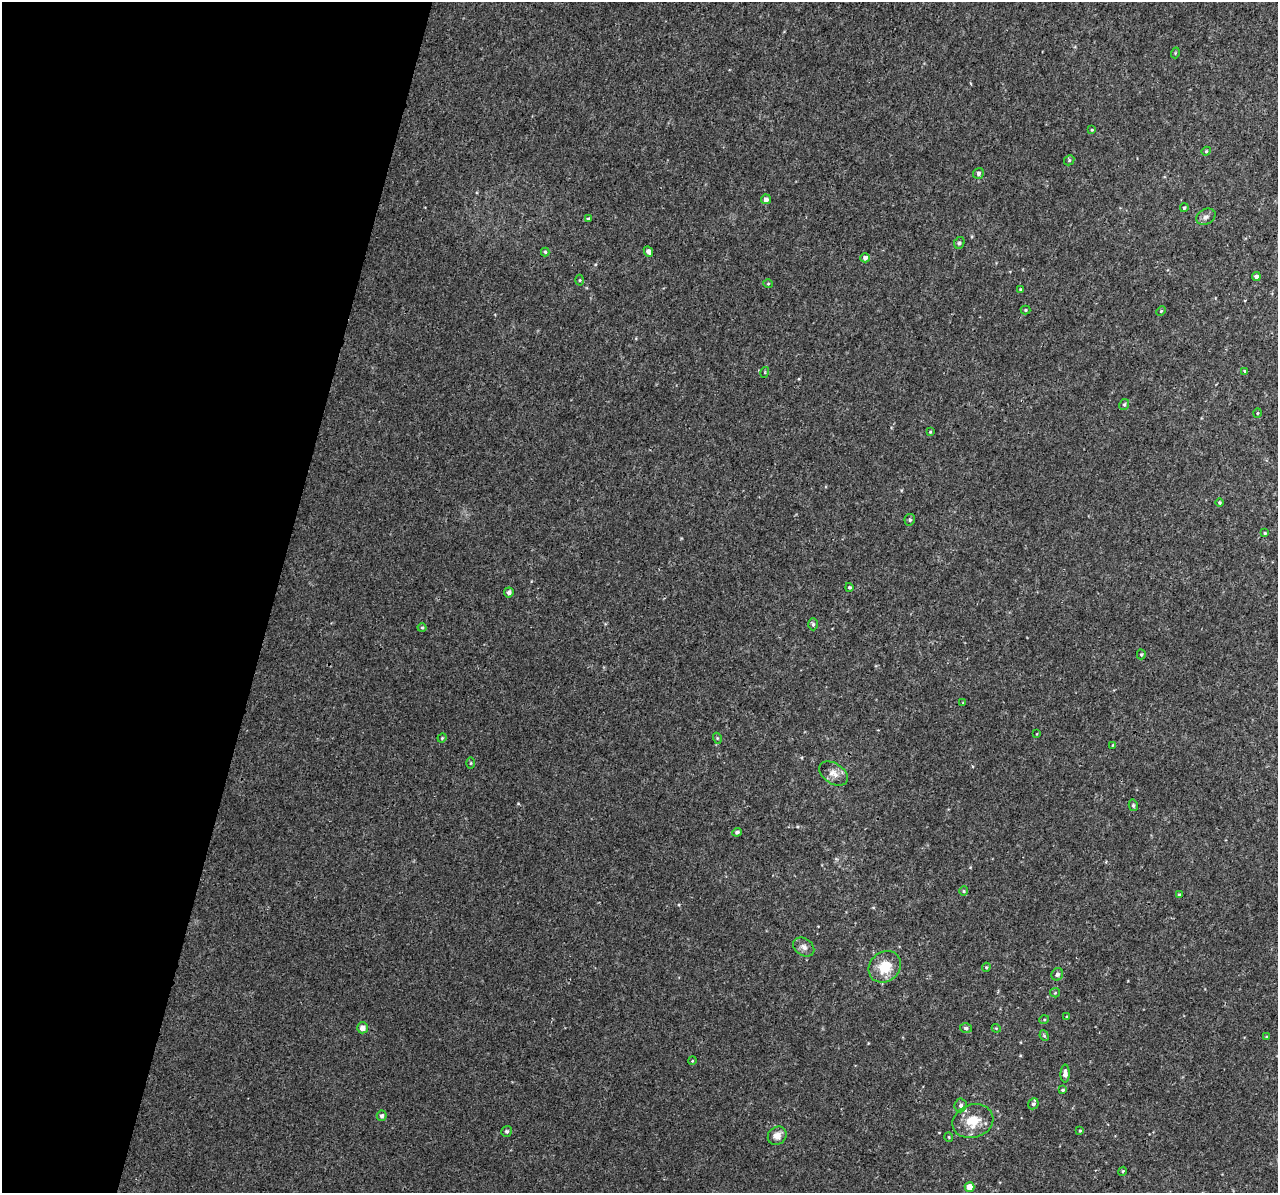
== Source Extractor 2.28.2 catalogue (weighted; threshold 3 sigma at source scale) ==
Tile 9 of 4 x 4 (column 1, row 3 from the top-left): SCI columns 40-1315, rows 1567-2757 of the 5158 x 5405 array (HDU 1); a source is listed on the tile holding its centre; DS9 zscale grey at full resolution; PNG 1280 x 1195 px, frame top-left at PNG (2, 2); each listed source drawn as its Kron ellipse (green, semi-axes under 4 px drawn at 4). Shown black and unused: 21% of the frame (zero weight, under 3 of 4 exposures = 4% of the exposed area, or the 3 px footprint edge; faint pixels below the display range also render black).
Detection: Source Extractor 2.28.2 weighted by HDU 2 'WHT'; one run over the whole footprint, this tile lists its part. Background 0.00189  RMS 0.0026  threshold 0.0118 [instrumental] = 3 sigma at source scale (4.5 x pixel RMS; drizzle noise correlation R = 1.50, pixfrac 1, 0.0396/0.0396 arcsec/px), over >= 5 px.
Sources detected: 68; all 68 listed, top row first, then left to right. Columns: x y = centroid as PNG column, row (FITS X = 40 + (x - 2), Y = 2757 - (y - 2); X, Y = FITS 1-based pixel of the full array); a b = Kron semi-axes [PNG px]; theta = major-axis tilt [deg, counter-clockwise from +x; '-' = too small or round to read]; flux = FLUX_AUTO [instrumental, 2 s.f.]
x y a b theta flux
1175 53 5 3 - 0.23
1092 130 4 3 - 0.25
1206 151 4 4 - 0.32
1069 160 5 4 - 0.36
978 173 6 5 - 0.64
766 199 5 5 - 1.1
1184 208 4 3 - 0.39
1206 217 10 7 29 0.96
588 219 4 3 - 0.29
959 243 6 5 - 0.49
648 251 5 4 - 1.3
545 252 4 4 - 0.35
865 258 4 4 - 1
1256 276 4 4 - 0.79
580 280 5 3 - 0.27
768 284 5 3 - 0.26
1021 290 4 3 - 0.43
1026 310 5 4 - 0.31
1161 311 5 3 - 0.25
1245 371 4 3 - 0.28
765 372 5 3 - 0.24
1124 405 5 4 - 0.48
1257 413 5 3 - 0.24
930 432 3 3 - 0.24
1219 502 4 4 - 0.34
910 520 6 5 - 0.43
1265 533 4 3 - 0.24
849 587 4 4 - 0.43
509 592 5 5 - 0.96
813 624 6 5 - 0.48
422 628 4 4 - 0.3
1141 654 5 4 - 0.32
963 703 3 3 - 0.22
1037 734 3 2 - 0.17
442 738 5 4 - 0.26
717 738 5 3 - 0.29
1113 745 4 2 - 0.2
471 763 6 4 89 0.26
834 773 16 10 -32 2.2
1133 805 6 4 -77 0.4
737 832 4 4 - 0.67
964 891 5 4 - 0.33
1179 895 4 4 - 0.33
804 947 11 8 -35 1.2
885 967 17 14 40 6.2
986 967 5 4 - 0.32
1057 974 6 5 - 0.68
1055 993 5 4 - 0.29
1067 1017 4 3 - 0.25
1044 1020 5 3 - 0.26
362 1028 5 5 - 1.8
966 1028 6 5 - 0.54
996 1028 4 3 - 0.23
1044 1036 6 4 -67 0.33
1266 1037 4 3 - 0.27
692 1061 4 3 - 0.23
1065 1073 9 4 90 1.3
1063 1090 4 3 - 0.33
1033 1104 6 5 - 0.63
961 1105 7 6 - 0.92
382 1116 5 5 - 0.73
973 1121 21 16 17 6.4
507 1131 6 5 - 0.54
1080 1131 4 3 - 0.28
777 1136 10 8 40 2
949 1137 5 4 - 0.3
1123 1171 4 3 - 0.27
969 1187 5 4 - 4